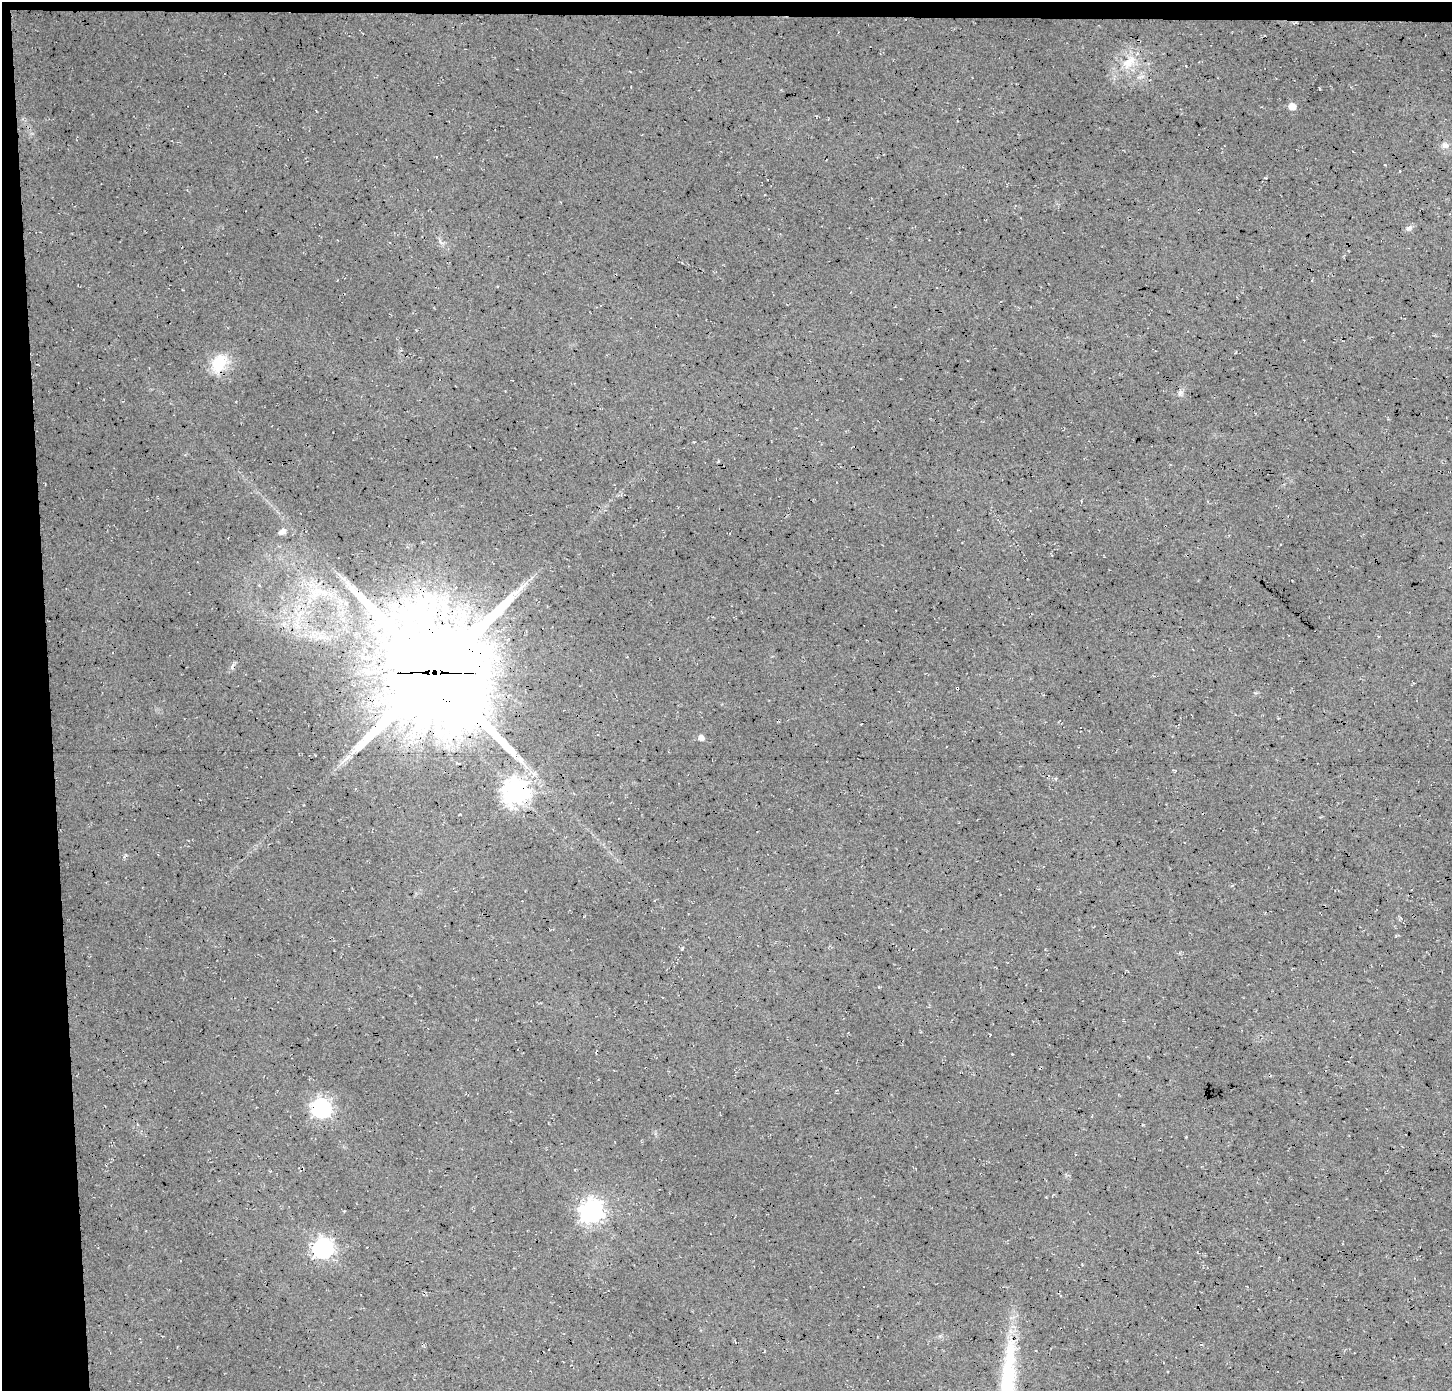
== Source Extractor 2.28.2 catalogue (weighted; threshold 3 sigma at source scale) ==
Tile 1 of 3 x 3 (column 1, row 1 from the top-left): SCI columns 41-1490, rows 2780-4168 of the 4431 x 4174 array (HDU 1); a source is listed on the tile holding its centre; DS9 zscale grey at full resolution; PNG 1454 x 1393 px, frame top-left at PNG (2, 2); no overlay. Shown black and unused: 4% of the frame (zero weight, under 3 of 4 exposures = <1% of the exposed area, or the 3 px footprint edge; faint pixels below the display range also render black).
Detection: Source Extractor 2.28.2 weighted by HDU 2 'WHT'; one run over the whole footprint, this tile lists its part. Background 0.035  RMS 0.0063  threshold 0.0284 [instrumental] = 3 sigma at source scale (4.5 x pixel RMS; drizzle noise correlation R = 1.50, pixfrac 1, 0.0396/0.0396 arcsec/px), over >= 5 px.
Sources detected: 24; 1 long thin detection or spike segment (spike, bleed or trail) — not listed; the other 23 listed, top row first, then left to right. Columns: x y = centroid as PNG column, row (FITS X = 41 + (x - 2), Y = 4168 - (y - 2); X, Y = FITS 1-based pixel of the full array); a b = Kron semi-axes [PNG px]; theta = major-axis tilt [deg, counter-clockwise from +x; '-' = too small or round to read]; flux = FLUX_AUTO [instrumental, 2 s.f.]
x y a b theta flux
1129 62 23 12 38 12
1319 88 4 2 - 0.6
1292 106 6 6 - 6
1445 145 10 8 -21 3
1408 228 10 6 19 2.1
219 363 24 16 64 20
1180 393 7 5 47 1.6
718 461 5 3 - 0.63
282 532 11 7 29 3.4
319 591 17 12 -16 12
299 614 10 4 32 2.4
232 667 11 4 75 1.5
434 672 40 36 -48 13000
957 688 4 3 - 1.2
701 738 5 4 - 4.3
520 760 18 8 -51 6.6
516 792 8 8 - 660
682 949 4 3 - 0.66
1012 1054 2 2 - 0.47
321 1108 7 7 - 260
592 1211 8 8 - 440
323 1249 8 7 - 300
1008 1375 103 19 85 68
Overlapping masked pixels (flux is a lower limit): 4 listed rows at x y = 219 363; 434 672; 957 688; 516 792
Isophote crosses this tile's border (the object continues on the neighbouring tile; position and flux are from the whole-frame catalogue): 1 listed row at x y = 1008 1375
Unlisted compact peaks at least as high as the median listed source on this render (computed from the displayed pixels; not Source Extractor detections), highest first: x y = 1143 1125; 440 241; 1055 779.